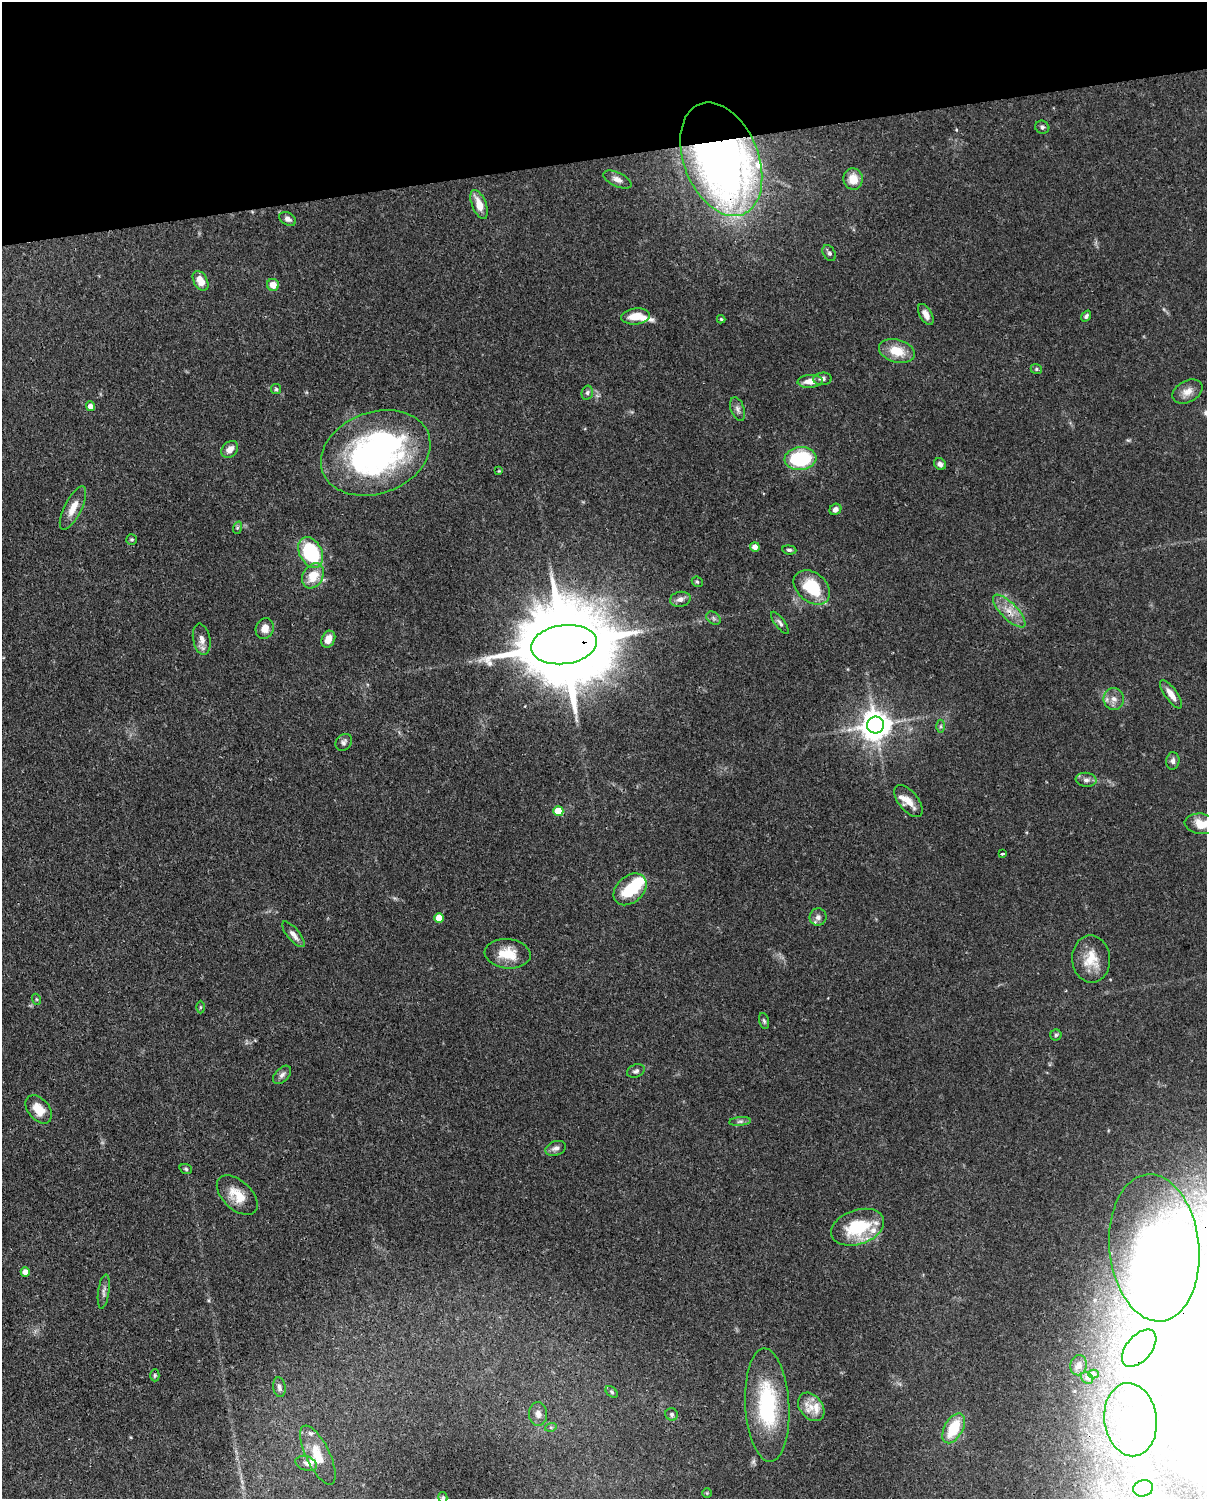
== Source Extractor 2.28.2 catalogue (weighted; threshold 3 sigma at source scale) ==
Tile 3 of 4 x 3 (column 3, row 1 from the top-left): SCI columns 2501-3705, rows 3257-4753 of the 5012 x 4911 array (HDU 1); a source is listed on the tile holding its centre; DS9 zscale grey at full resolution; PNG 1209 x 1501 px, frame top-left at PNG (2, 2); each listed source drawn as its Kron ellipse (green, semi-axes under 4 px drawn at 4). Shown black and unused: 10% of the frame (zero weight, under 3 of 4 exposures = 7% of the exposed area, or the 3 px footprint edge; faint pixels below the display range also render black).
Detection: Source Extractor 2.28.2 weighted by HDU 2 'WHT'; one run over the whole footprint, this tile lists its part. Background 0.109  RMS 0.0042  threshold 0.0187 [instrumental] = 3 sigma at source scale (4.5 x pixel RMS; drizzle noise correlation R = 1.50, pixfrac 1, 0.05/0.05 arcsec/px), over >= 5 px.
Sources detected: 122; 18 inside a brighter object's white glare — neither listed nor drawn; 8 inside a brighter listed object's ellipse — not listed separately; the other 96 listed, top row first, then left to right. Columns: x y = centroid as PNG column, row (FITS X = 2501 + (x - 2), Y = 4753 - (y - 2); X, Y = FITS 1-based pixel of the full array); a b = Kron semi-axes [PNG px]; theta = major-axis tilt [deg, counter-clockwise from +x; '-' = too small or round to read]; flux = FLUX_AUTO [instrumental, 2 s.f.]
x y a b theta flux
1042 127 7 6 - 1.2
721 159 59 37 -68 320
617 179 15 7 -25 2.5
853 179 11 9 -83 5.8
479 204 15 7 -68 6.3
288 219 9 6 -30 1.7
829 253 8 6 -59 1.4
201 281 10 7 -61 5.8
273 285 6 6 - 4.7
926 314 11 6 -59 2.9
635 316 14 8 7 6.5
1086 316 6 4 52 0.98
721 319 4 4 - 0.52
897 351 18 11 -16 9.1
1036 369 6 4 -21 0.7
823 379 9 6 4 1.6
810 381 12 6 3 4.4
276 389 5 5 - 0.67
1187 392 16 10 28 3.8
587 393 7 5 76 0.92
90 406 5 4 - 3
738 409 12 6 -70 1.7
230 449 9 7 47 3.4
376 453 56 40 20 130
800 459 16 11 5 31
940 464 6 5 - 1.6
499 471 4 4 - 0.36
73 508 24 8 64 5.7
835 509 6 5 - 1.9
237 528 6 4 71 0.67
132 539 5 5 - 0.67
755 547 4 4 - 3.1
789 550 7 4 -7 0.91
311 552 16 11 -62 35
313 576 13 10 60 9.1
697 582 6 5 - 0.66
812 587 20 14 -40 19
680 599 10 7 13 2.1
1009 611 21 8 -45 5.8
713 618 8 6 -37 1.2
780 623 13 5 -53 1.4
265 628 10 9 - 3.9
202 639 16 8 -80 3.2
328 639 9 6 64 4.4
564 645 33 19 7 8700
1171 694 17 6 -55 4.1
1114 699 11 10 - 3.2
876 725 8 8 - 690
941 726 6 4 90 0.79
344 742 9 7 46 1.4
1173 761 9 6 83 1.6
1086 780 10 7 -6 1.9
908 801 19 9 -50 5.6
558 811 5 5 - 13
1201 824 16 10 -7 7.9
1002 854 3 2 - 0.69
630 889 18 13 42 15
818 917 8 8 - 2
439 918 5 4 - 7.5
293 934 16 6 -49 2.8
508 954 23 14 -6 9.9
1091 959 23 19 -86 10
36 999 5 3 - 0.48
200 1007 6 4 89 0.61
764 1021 8 4 -74 0.8
1056 1035 5 5 - 0.77
636 1071 9 6 22 1.2
282 1075 11 6 46 1.8
39 1109 16 10 -50 7.8
740 1121 11 4 5 1.1
556 1148 11 7 18 1.8
186 1169 6 5 - 0.73
237 1195 24 14 -43 8.9
857 1227 27 17 19 24
1154 1248 74 45 -84 100
25 1272 5 4 - 3.2
104 1291 17 5 82 1.9
1139 1348 22 12 49 6
1079 1365 10 8 79 1.8
1094 1374 5 4 - 0.48
155 1375 6 4 90 0.64
1087 1378 7 5 -45 0.84
279 1387 10 6 -82 1.5
612 1392 7 4 -41 0.82
767 1405 57 22 -87 41
811 1407 16 11 -51 5.7
538 1414 12 9 -86 2.8
672 1414 6 6 - 1
1130 1420 37 26 -82 22
551 1427 6 4 17 0.62
954 1428 16 9 61 16
318 1455 32 12 -64 10
306 1463 11 7 -18 1.8
1143 1488 10 8 13 2.2
707 1493 5 5 - 0.45
443 1498 6 4 -76 0.63
Overlapping masked pixels (flux is a lower limit): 3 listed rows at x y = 721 159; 1009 611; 564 645
Isophote crosses this tile's border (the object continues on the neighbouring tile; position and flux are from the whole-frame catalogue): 2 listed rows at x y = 1201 824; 443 1498